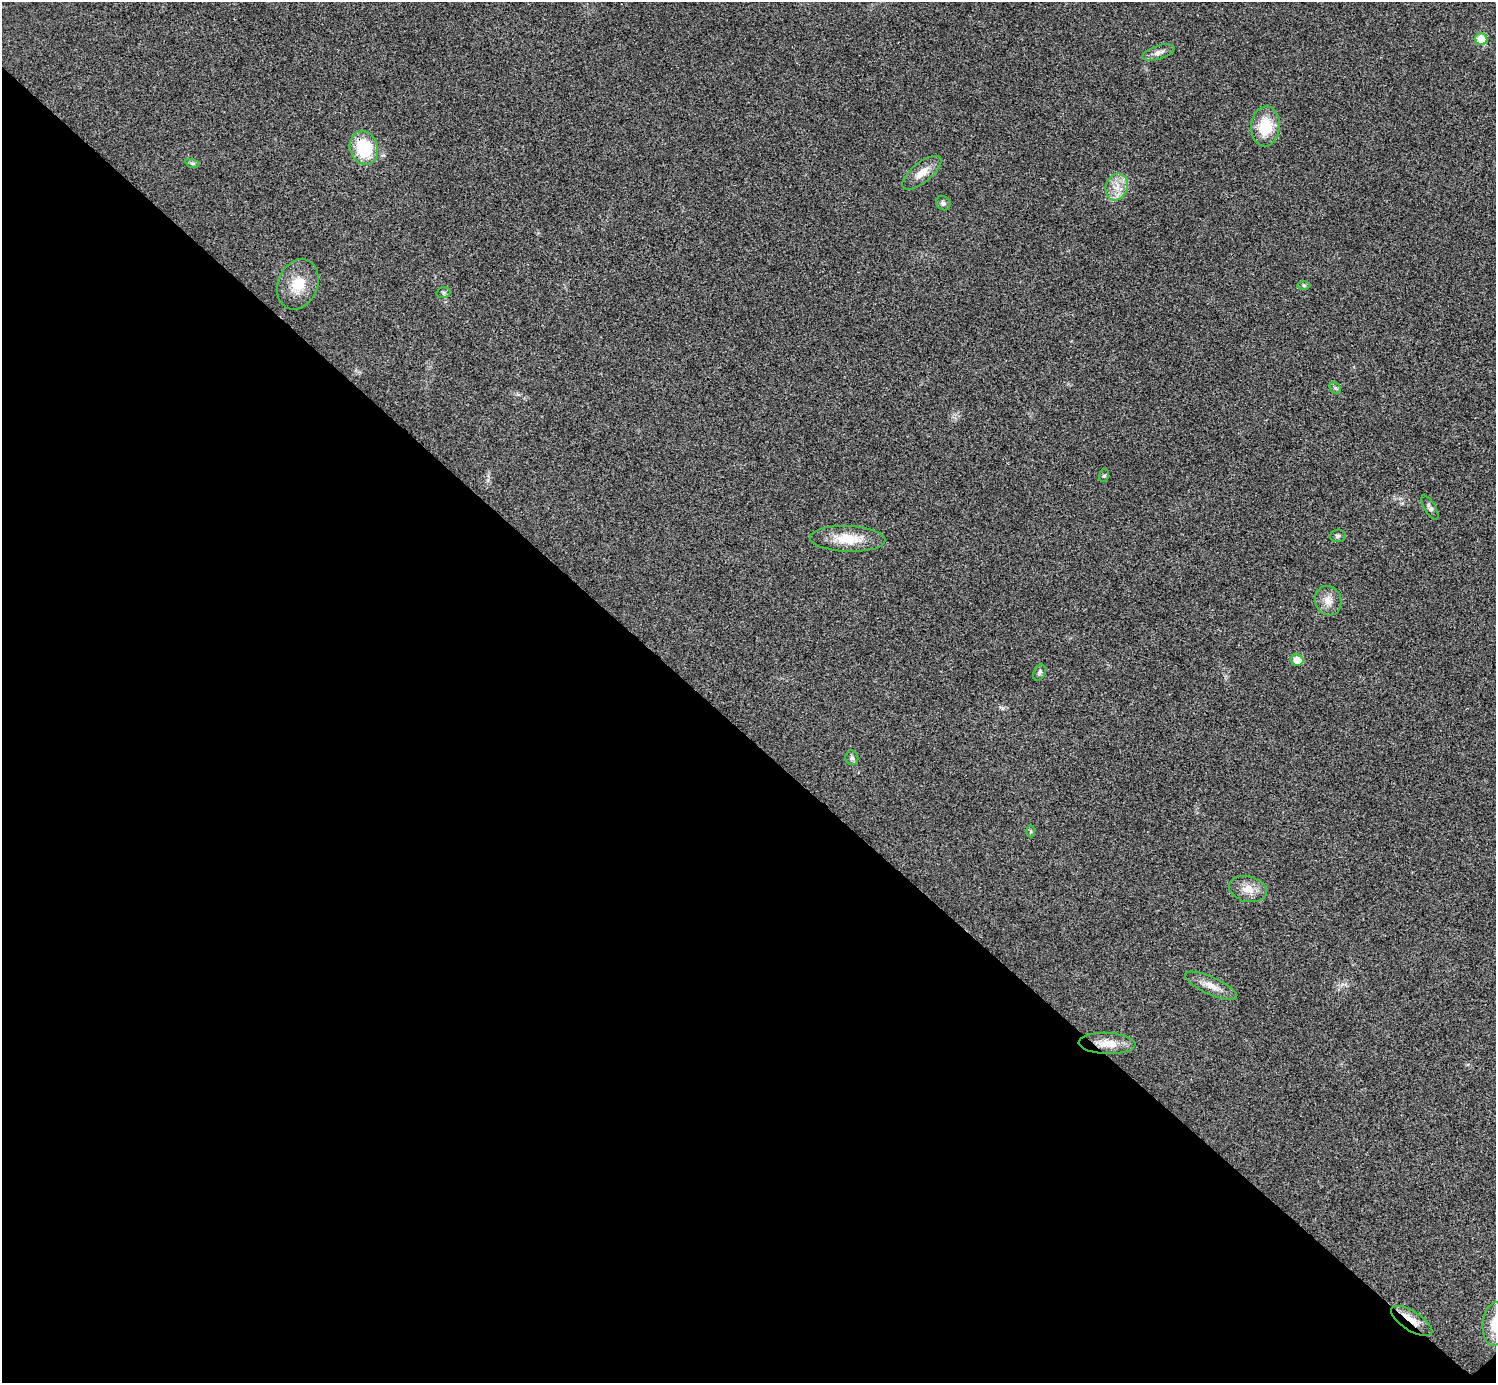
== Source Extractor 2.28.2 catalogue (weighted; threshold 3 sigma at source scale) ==
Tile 14 of 4 x 4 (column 2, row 4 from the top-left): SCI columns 1500-2993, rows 301-1681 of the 5983 x 5983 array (HDU 1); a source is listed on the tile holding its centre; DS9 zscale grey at full resolution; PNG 1498 x 1385 px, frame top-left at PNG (2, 2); each listed source drawn as its Kron ellipse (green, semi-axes under 4 px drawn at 4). Shown black and unused: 47% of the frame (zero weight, under 3 of 4 exposures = <1% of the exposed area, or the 3 px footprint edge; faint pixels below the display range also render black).
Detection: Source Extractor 2.28.2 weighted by HDU 2 'WHT'; one run over the whole footprint, this tile lists its part. Background 0.0222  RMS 0.0054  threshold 0.0242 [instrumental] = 3 sigma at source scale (4.5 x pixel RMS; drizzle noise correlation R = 1.50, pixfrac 1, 0.05/0.05 arcsec/px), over >= 5 px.
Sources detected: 26; all 26 listed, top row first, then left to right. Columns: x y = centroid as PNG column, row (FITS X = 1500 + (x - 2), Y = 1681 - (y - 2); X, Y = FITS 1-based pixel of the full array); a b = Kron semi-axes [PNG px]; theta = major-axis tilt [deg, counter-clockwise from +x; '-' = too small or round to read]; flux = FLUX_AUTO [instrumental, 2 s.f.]
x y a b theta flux
1481 39 6 5 - 15
1158 52 16 7 18 3
1265 126 20 14 86 16
364 148 17 14 -70 26
192 163 7 4 -18 1
922 173 24 10 39 6.8
1117 187 14 10 71 6.6
943 203 8 6 -46 1.5
298 284 26 20 67 14
1304 285 6 4 0 0.78
443 293 7 5 16 1
1335 388 6 5 - 1
1104 476 6 5 - 0.88
1430 508 14 5 -59 1.7
1338 536 8 6 5 1.3
848 539 38 13 -2 14
1328 601 15 13 -68 5.5
1297 660 6 5 - 6.8
1039 673 8 5 64 1.4
852 758 7 6 - 1.3
1031 831 6 4 -89 0.76
1248 889 19 12 -14 6.9
1211 986 28 8 -24 6.2
1107 1043 28 10 -2 9.3
1412 1321 24 9 -33 7.2
1495 1324 22 12 86 9.8
Overlapping masked pixels (flux is a lower limit): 2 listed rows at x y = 364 148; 1412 1321
Isophote crosses this tile's border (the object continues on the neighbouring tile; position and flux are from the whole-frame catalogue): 1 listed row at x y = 1495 1324